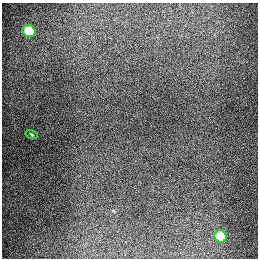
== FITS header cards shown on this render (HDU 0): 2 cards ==
NAXIS1  =                  256
NAXIS2  =                  256

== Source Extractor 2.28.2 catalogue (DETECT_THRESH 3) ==
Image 256 x 256 px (HDU 0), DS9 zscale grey, 1 PNG px = 1 image px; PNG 260 x 260 px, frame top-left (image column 1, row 256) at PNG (2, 3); each listed source drawn as its Kron ellipse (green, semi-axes under 4 px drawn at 4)
Background 1280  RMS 26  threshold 78.6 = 3 sigma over >= 5 px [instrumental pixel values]
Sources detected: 3; all 3 listed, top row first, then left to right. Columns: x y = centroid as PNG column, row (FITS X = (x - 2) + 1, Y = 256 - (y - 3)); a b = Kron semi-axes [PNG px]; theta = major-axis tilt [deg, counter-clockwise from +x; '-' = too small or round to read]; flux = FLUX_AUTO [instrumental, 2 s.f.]
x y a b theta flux
29 31 6 6 - 83000
32 134 6 3 -19 1700
220 236 6 6 - 65000